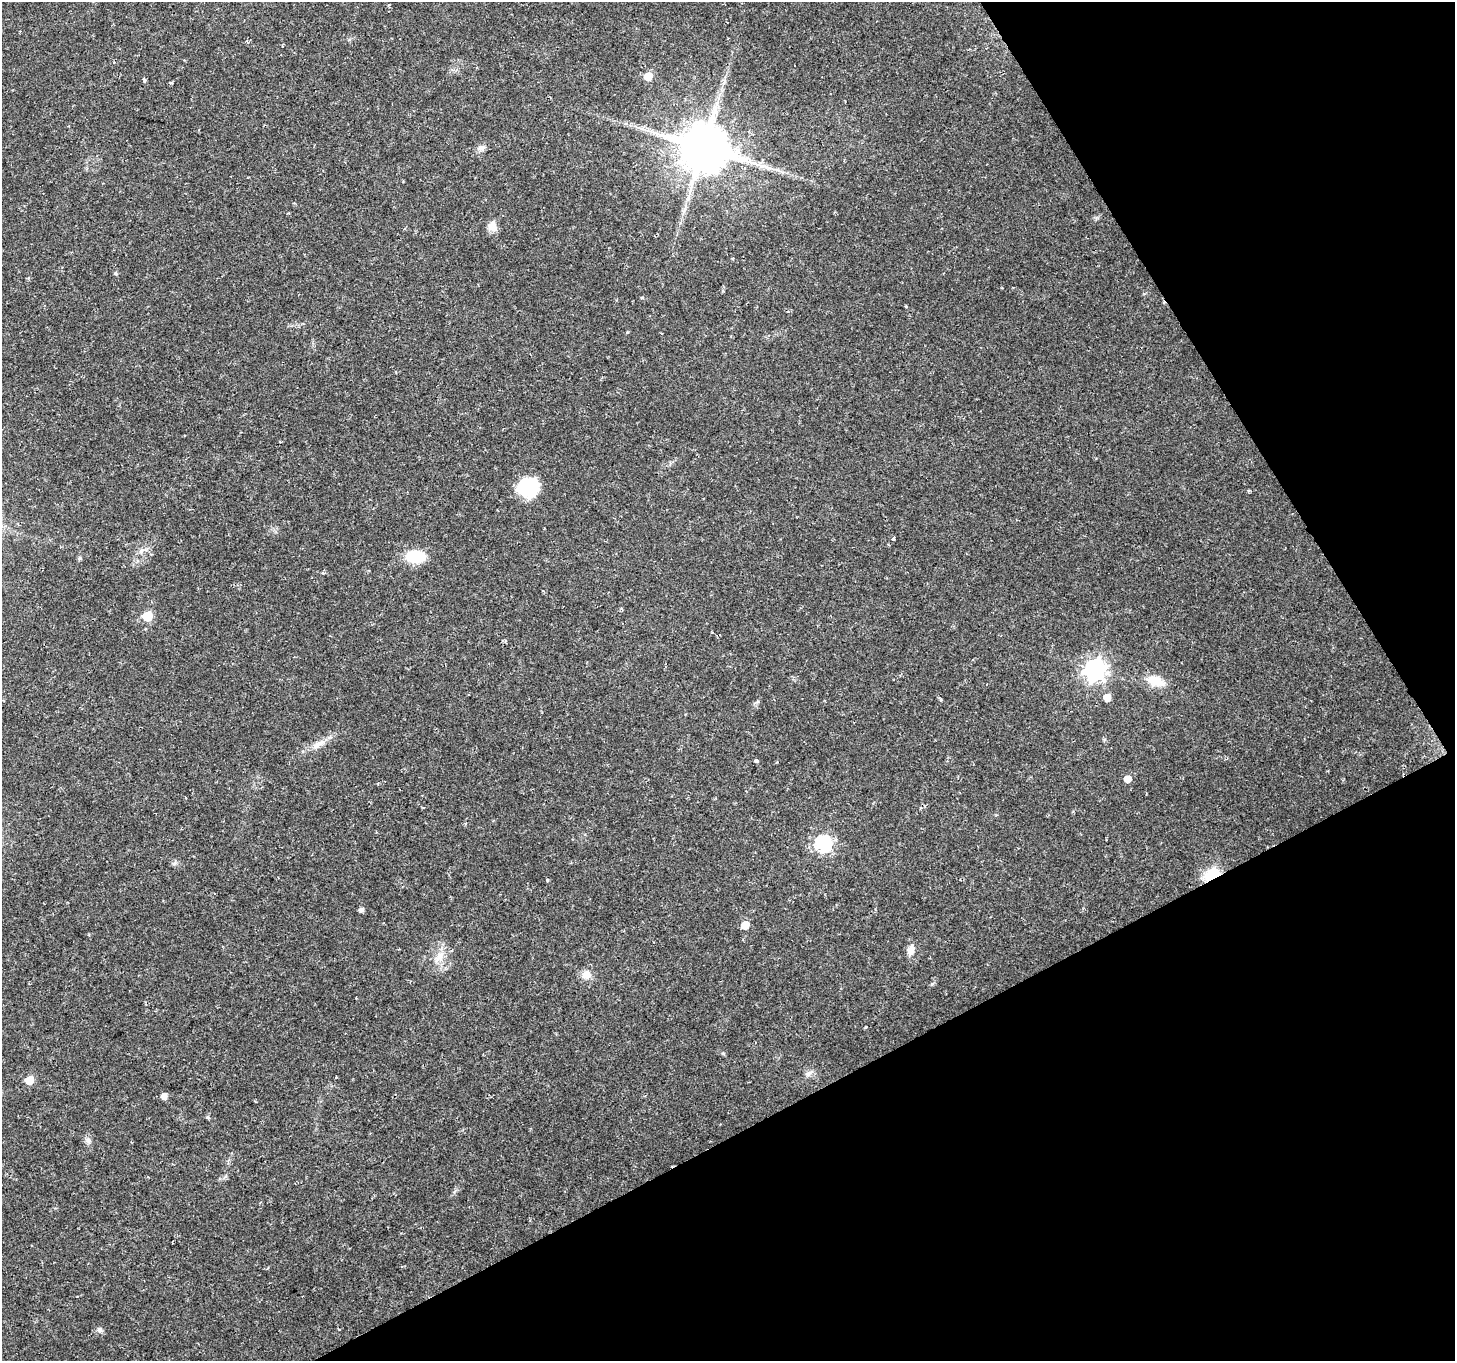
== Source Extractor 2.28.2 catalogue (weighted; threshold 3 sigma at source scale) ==
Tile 12 of 4 x 4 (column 4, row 3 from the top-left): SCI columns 4360-5812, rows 1466-2824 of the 5817 x 5709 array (HDU 1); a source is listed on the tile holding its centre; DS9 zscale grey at full resolution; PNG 1457 x 1363 px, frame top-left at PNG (2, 2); no overlay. Shown black and unused: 27% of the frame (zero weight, under 2 of 3 exposures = <1% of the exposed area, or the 3 px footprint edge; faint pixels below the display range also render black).
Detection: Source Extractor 2.28.2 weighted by HDU 2 'WHT'; one run over the whole footprint, this tile lists its part. Background 0.0332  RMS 0.0032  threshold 0.0143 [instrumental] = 3 sigma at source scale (4.5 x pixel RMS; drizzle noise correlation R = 1.50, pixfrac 1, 0.0396/0.0396 arcsec/px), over >= 5 px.
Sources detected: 36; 1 inside a brighter listed object's ellipse — not listed separately; the other 35 listed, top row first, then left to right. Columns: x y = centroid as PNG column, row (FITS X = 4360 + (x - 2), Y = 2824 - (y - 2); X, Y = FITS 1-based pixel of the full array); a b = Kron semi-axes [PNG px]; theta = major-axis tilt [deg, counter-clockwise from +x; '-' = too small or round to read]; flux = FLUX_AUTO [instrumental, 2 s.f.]
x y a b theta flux
648 76 5 5 - 8.1
144 80 4 3 - 1
481 148 12 6 10 1.2
704 148 14 13 - 1800
779 170 10 3 -21 0.82
493 226 14 11 -83 2.4
28 278 4 4 - 0.35
525 487 26 22 7 13
893 539 4 3 - 3.2
141 551 7 4 71 0.66
415 556 16 10 -2 14
80 558 5 5 - 0.5
543 591 3 2 - 0.32
147 616 6 6 - 16
1095 670 8 8 - 180
1155 681 24 12 -18 5.7
1107 697 6 5 - 3.7
319 744 21 7 30 3.1
756 761 4 3 - 1.5
1127 779 5 5 - 3.8
823 844 7 7 - 69
1212 875 12 8 27 14
547 880 4 4 - 0.35
361 910 5 5 - 1.1
745 925 6 5 - 6.6
911 950 11 7 79 2.8
439 957 15 11 59 3.6
586 975 11 10 - 3
866 1027 4 2 - 0.38
808 1073 11 6 32 1.3
30 1080 5 5 - 7.1
164 1096 5 5 - 2.7
208 1117 4 4 - 0.6
88 1140 8 7 - 1.1
100 1330 8 6 -47 0.88
Overlapping masked pixels (flux is a lower limit): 1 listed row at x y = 1212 875
Unlisted compact peaks at least as high as the median listed source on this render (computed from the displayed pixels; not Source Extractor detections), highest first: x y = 932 984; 115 273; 171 83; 723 1053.